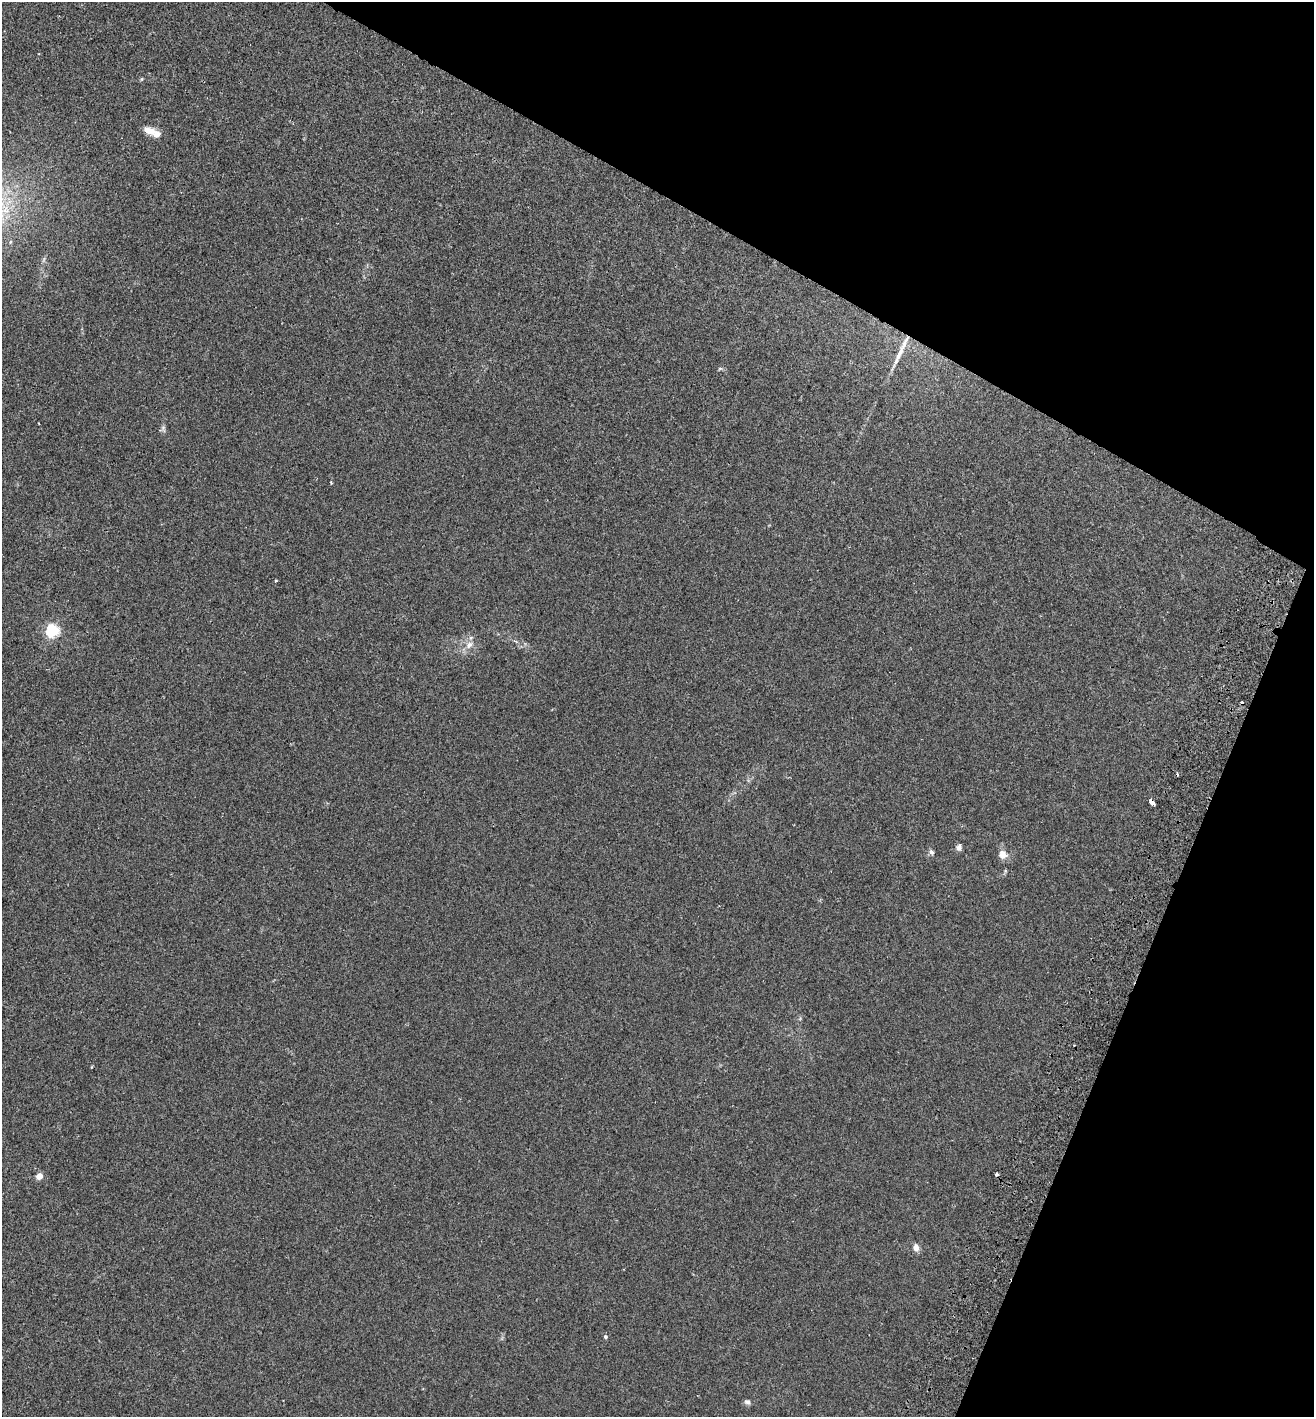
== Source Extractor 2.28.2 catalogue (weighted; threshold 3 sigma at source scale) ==
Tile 8 of 4 x 4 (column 4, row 2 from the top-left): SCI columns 4132-5443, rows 2857-4271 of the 5774 x 5714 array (HDU 1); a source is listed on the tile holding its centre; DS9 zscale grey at full resolution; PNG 1316 x 1419 px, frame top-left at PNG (2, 2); no overlay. Shown black and unused: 23% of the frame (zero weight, under 2 of 3 exposures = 3% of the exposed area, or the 3 px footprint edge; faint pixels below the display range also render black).
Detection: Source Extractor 2.28.2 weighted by HDU 2 'WHT'; one run over the whole footprint, this tile lists its part. Background 0.0195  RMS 0.0065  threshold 0.0293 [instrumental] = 3 sigma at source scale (4.5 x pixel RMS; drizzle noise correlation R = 1.50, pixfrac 1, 0.05/0.05 arcsec/px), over >= 5 px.
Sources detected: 21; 2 cosmic-ray / hot-pixel residue — not listed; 2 inside a brighter listed object's ellipse — not listed separately; the other 17 listed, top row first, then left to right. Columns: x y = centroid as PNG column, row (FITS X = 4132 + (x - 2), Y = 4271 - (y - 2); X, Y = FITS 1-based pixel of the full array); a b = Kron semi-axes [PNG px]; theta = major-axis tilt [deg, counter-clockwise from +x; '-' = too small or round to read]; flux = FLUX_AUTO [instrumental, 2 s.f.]
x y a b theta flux
142 79 6 4 87 0.67
149 130 16 9 -18 5.9
899 355 41 5 65 8.2
720 368 6 4 0 0.92
163 429 12 4 -76 1.6
276 580 4 3 - 0.61
52 630 6 5 - 110
469 645 11 7 57 3.7
1152 802 6 3 -39 6.6
959 847 7 6 - 2.6
931 852 8 6 -59 1.6
1003 854 12 10 -57 5.1
997 1174 4 4 - 2.8
39 1176 5 4 - 10
916 1247 9 7 -80 3.3
605 1336 5 4 - 1.2
747 1402 8 6 -33 1.7
Overlapping masked pixels (flux is a lower limit): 1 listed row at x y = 1152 802